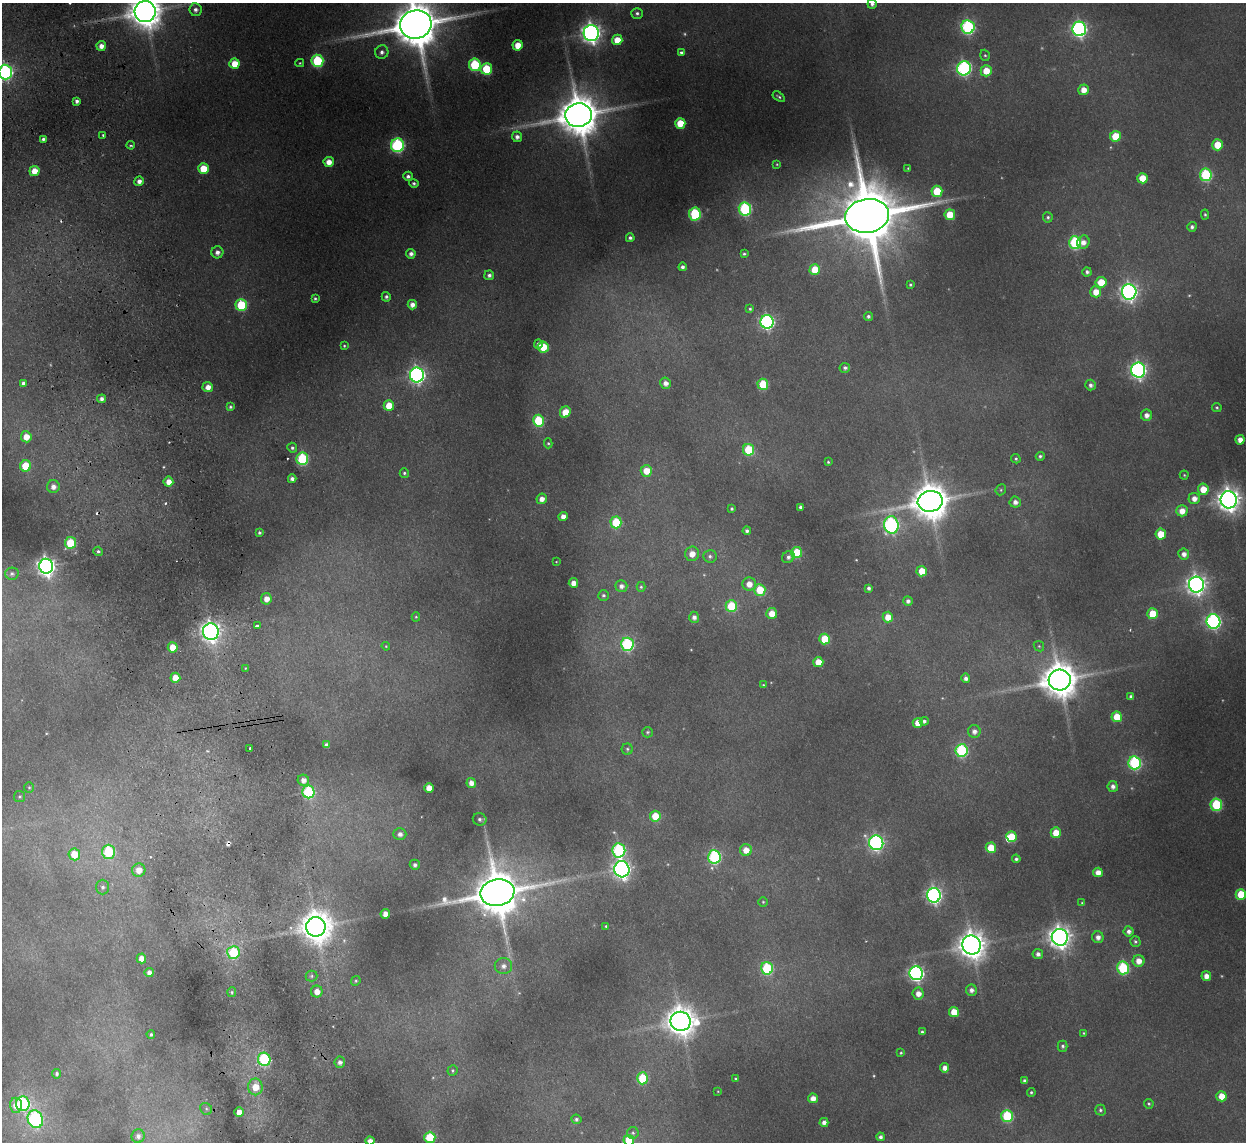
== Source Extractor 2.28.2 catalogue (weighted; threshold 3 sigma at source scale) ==
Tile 11 of 4 x 4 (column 3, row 3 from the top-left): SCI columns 2543-3786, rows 1293-2432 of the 5083 x 4981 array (HDU 1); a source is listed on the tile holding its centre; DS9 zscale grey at full resolution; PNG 1248 x 1144 px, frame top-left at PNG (2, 3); each listed source drawn as its Kron ellipse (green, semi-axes under 4 px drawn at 4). Shown black and unused: <1% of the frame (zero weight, under 2 of 3 exposures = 3% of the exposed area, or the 3 px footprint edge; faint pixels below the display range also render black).
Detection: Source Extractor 2.28.2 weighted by HDU 2 'WHT'; one run over the whole footprint, this tile lists its part. Background 0.186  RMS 0.015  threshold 0.0658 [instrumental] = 3 sigma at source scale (4.5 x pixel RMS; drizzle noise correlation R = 1.50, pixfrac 1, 0.05/0.05 arcsec/px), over >= 5 px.
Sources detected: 284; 11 too faint to see at this stretch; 6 cosmic-ray / hot-pixel residue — neither listed nor drawn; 1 inside a brighter listed object's ellipse — not listed separately; the other 266 listed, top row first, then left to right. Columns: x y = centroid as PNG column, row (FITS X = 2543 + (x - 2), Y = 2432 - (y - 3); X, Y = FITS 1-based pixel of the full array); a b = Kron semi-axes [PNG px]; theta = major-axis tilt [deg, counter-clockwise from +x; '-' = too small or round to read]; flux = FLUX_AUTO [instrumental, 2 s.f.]
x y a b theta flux
872 4 4 4 - 4.7
195 10 6 6 - 7.5
145 12 10 10 - 3700
637 13 6 5 - 4.1
416 25 16 14 14 9000
968 27 7 6 - 270
1079 29 7 7 - 450
591 33 8 7 - 970
617 40 5 5 - 26
517 45 5 5 - 21
101 46 5 4 - 11
382 52 7 6 - 6.4
681 52 4 3 - 3.2
985 55 6 4 -71 2.5
317 61 6 6 - 140
300 63 4 3 - 1.5
234 64 5 5 - 29
475 65 6 6 - 120
964 68 7 7 - 350
486 69 6 6 - 76
986 71 5 5 - 30
5 72 7 7 - 390
1083 90 5 5 - 16
779 97 7 3 -33 2.5
77 101 4 4 - 5.3
579 115 13 12 - 6000
680 123 5 5 - 40
103 135 3 2 - 1.9
1115 136 5 5 - 49
517 137 5 5 - 6.9
43 139 4 3 - 3.7
131 145 4 3 - 1.7
397 145 7 6 - 250
1217 145 5 5 - 37
329 162 5 5 - 14
777 164 3 3 - 1.3
908 168 3 3 - 1.3
203 169 5 5 - 39
34 171 5 5 - 18
1206 175 6 6 - 170
408 176 4 4 - 5.3
1142 178 5 5 - 34
139 181 5 4 - 8.4
414 183 5 4 - 3.5
937 191 5 5 - 56
745 209 6 6 - 210
695 214 6 6 - 140
1205 214 5 4 - 2.3
950 215 5 5 - 42
867 216 22 17 9 17000
1048 217 5 5 - 3.2
1192 227 5 4 - 4.4
630 238 4 4 - 4.7
1083 242 7 6 - 11
1075 243 6 6 - 170
217 252 6 6 - 7.6
411 254 5 4 - 7.1
744 254 3 3 - 2.5
683 267 4 4 - 5.9
815 270 5 5 - 44
1087 272 4 4 - 4.7
489 275 5 5 - 5.1
1101 282 5 5 - 36
910 285 3 3 - 2.1
1096 292 5 5 - 24
1129 292 8 7 - 670
386 297 5 4 - 4.1
315 299 3 3 - 2.5
241 305 6 5 - 88
412 305 5 4 - 10
750 309 4 3 - 2.5
868 316 4 4 - 4.1
767 322 7 6 - 370
538 344 4 4 - 4.6
344 346 4 3 - 2
543 347 6 5 - 43
845 368 5 5 - 4.3
1138 370 7 7 - 520
417 375 7 7 - 560
23 383 4 4 - 5.5
665 383 5 5 - 9.2
763 384 5 5 - 68
1091 385 5 5 - 5.7
208 387 5 5 - 12
102 399 4 4 - 5.9
389 406 5 5 - 37
230 407 4 3 - 2.8
1217 408 5 4 - 2.4
565 412 6 5 - 27
1147 415 6 5 - 9.4
538 421 6 5 - 88
26 437 5 5 - 20
1240 440 5 4 - 12
548 443 5 4 - 1.9
292 448 5 5 - 3.2
748 450 6 5 - 81
1040 456 4 4 - 2.9
302 459 6 6 - 150
1016 459 5 4 - 2.4
828 462 3 3 - 1.8
26 466 5 5 - 48
646 471 6 5 - 26
404 473 5 4 - 2.8
1184 475 4 4 - 1.7
292 479 4 4 - 6.4
168 482 5 5 - 14
53 487 6 6 - 10
1203 489 5 5 - 27
1001 490 6 5 - 2.3
1194 498 6 5 - 12
542 499 5 5 - 11
1229 500 8 8 - 1500
930 501 12 10 9 4800
1015 502 5 5 - 8.5
801 507 4 3 - 4.6
732 509 4 4 - 2.7
1182 511 5 5 - 18
563 516 4 4 - 11
616 522 6 5 - 78
891 525 9 7 -83 400
747 531 4 4 - 5.1
259 533 4 4 - 2.9
1161 534 5 5 - 36
70 543 6 5 - 55
98 551 5 4 - 3.4
797 553 5 5 - 64
692 554 7 7 - 16
1184 554 5 5 - 8.7
710 556 7 6 - 4.6
788 557 7 5 33 5.4
556 562 4 2 - 0.98
46 566 7 7 - 890
922 571 5 5 - 32
12 574 7 6 - 4.3
573 583 5 4 - 13
749 584 6 6 - 17
1196 585 8 7 - 960
621 586 6 6 - 7.2
641 587 5 4 - 2.5
869 588 4 3 - 4.5
760 590 6 5 - 51
603 595 5 5 - 3.3
266 599 5 5 - 13
908 601 5 4 - 5.5
731 606 6 6 - 73
772 613 5 5 - 21
1153 614 5 5 - 55
416 617 4 4 - 2.1
694 617 5 5 - 7.6
888 617 5 5 - 23
1213 621 7 7 - 370
257 626 4 3 - 10
211 632 8 7 - 880
825 639 5 5 - 57
627 644 6 6 - 220
386 646 4 4 - 1.5
1039 646 6 4 -45 2.4
173 647 5 5 - 26
818 662 5 5 - 24
245 668 3 2 - 1.1
175 678 5 5 - 24
966 678 5 4 - 6.3
1060 680 11 10 - 4200
763 685 4 3 - 1.6
1131 696 4 4 - 3.6
1117 717 5 5 - 42
924 721 4 4 - 4
918 723 5 5 - 18
974 731 6 6 - 8.1
647 732 5 5 - 2.3
326 745 4 4 - 5.4
250 748 3 3 - 2.9
627 749 5 5 - 2.9
961 750 6 6 - 190
1135 763 6 6 - 240
303 780 5 5 - 10
471 783 5 4 - 11
1113 786 5 5 - 6.5
29 787 5 5 - 2.1
429 788 5 5 - 18
308 792 6 6 - 160
20 796 5 5 - 2.3
1216 805 6 6 - 130
655 816 5 5 - 37
480 819 7 6 - 4.2
1056 833 5 5 - 30
400 834 6 6 - 7.5
1011 836 5 5 - 34
876 843 7 7 - 440
991 848 5 5 - 42
619 850 7 6 - 220
746 850 6 6 - 19
108 852 7 6 - 94
74 854 6 5 - 38
714 857 7 6 - 220
1016 859 4 4 - 3.9
415 865 5 5 - 5
622 869 8 7 - 740
139 870 6 6 - 18
1098 872 5 4 - 14
103 887 7 6 - 5
497 893 17 13 11 8300
1241 894 5 5 - 51
934 895 7 6 - 510
763 902 5 4 - 1.8
1082 903 4 4 - 1.7
385 914 5 5 - 16
606 926 4 3 - 2.1
316 927 10 10 - 3000
1129 931 5 5 - 6.2
1060 937 8 8 - 1300
1098 937 6 5 - 9.2
1135 941 5 5 - 2.8
971 945 9 9 - 2200
233 952 6 6 - 110
1038 954 5 5 - 6.8
141 958 5 4 - 15
1139 961 6 6 - 15
503 966 9 8 - 10
767 968 6 6 - 130
1123 968 6 6 - 150
149 972 4 4 - 8.2
916 973 7 6 - 470
312 976 6 5 - 3.3
1206 976 5 4 - 13
356 981 5 4 - 2.1
971 990 5 5 - 7.1
317 991 6 6 - 15
232 992 5 4 - 2.4
918 994 6 5 - 13
954 1012 5 5 - 30
681 1021 10 9 - 2700
922 1032 3 3 - 2.8
1083 1033 4 3 - 1.6
151 1034 4 4 - 3.4
1063 1046 5 5 - 3.5
901 1053 4 3 - 2
264 1059 6 6 - 160
340 1062 5 5 - 6.9
945 1068 5 4 - 11
452 1071 5 5 - 2.6
57 1074 5 4 - 3.5
642 1078 6 5 - 77
735 1078 3 3 - 1.6
1024 1081 4 3 - 4.1
255 1087 8 7 - 27
718 1091 3 2 - 0.99
1031 1092 4 4 - 2.5
1221 1096 5 5 - 24
813 1098 5 4 - 13
23 1104 7 6 - 190
1149 1104 5 4 - 2.3
16 1105 7 6 - 23
206 1109 6 5 - 3.4
1100 1110 5 5 - 3.1
239 1112 5 4 - 13
1007 1116 6 6 - 120
35 1119 9 7 -66 290
576 1119 5 4 - 3.3
824 1122 4 4 - 7.6
633 1133 6 6 - 3.3
138 1136 7 6 - 7.8
430 1137 5 5 - 82
880 1137 4 4 - 5
629 1140 5 5 - 40
370 1141 4 4 - 9
Overlapping masked pixels (flux is a lower limit): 2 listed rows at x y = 5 72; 264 1059
Isophote crosses this tile's border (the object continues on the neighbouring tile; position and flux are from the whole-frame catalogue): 6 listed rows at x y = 872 4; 145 12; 416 25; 5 72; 629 1140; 370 1141